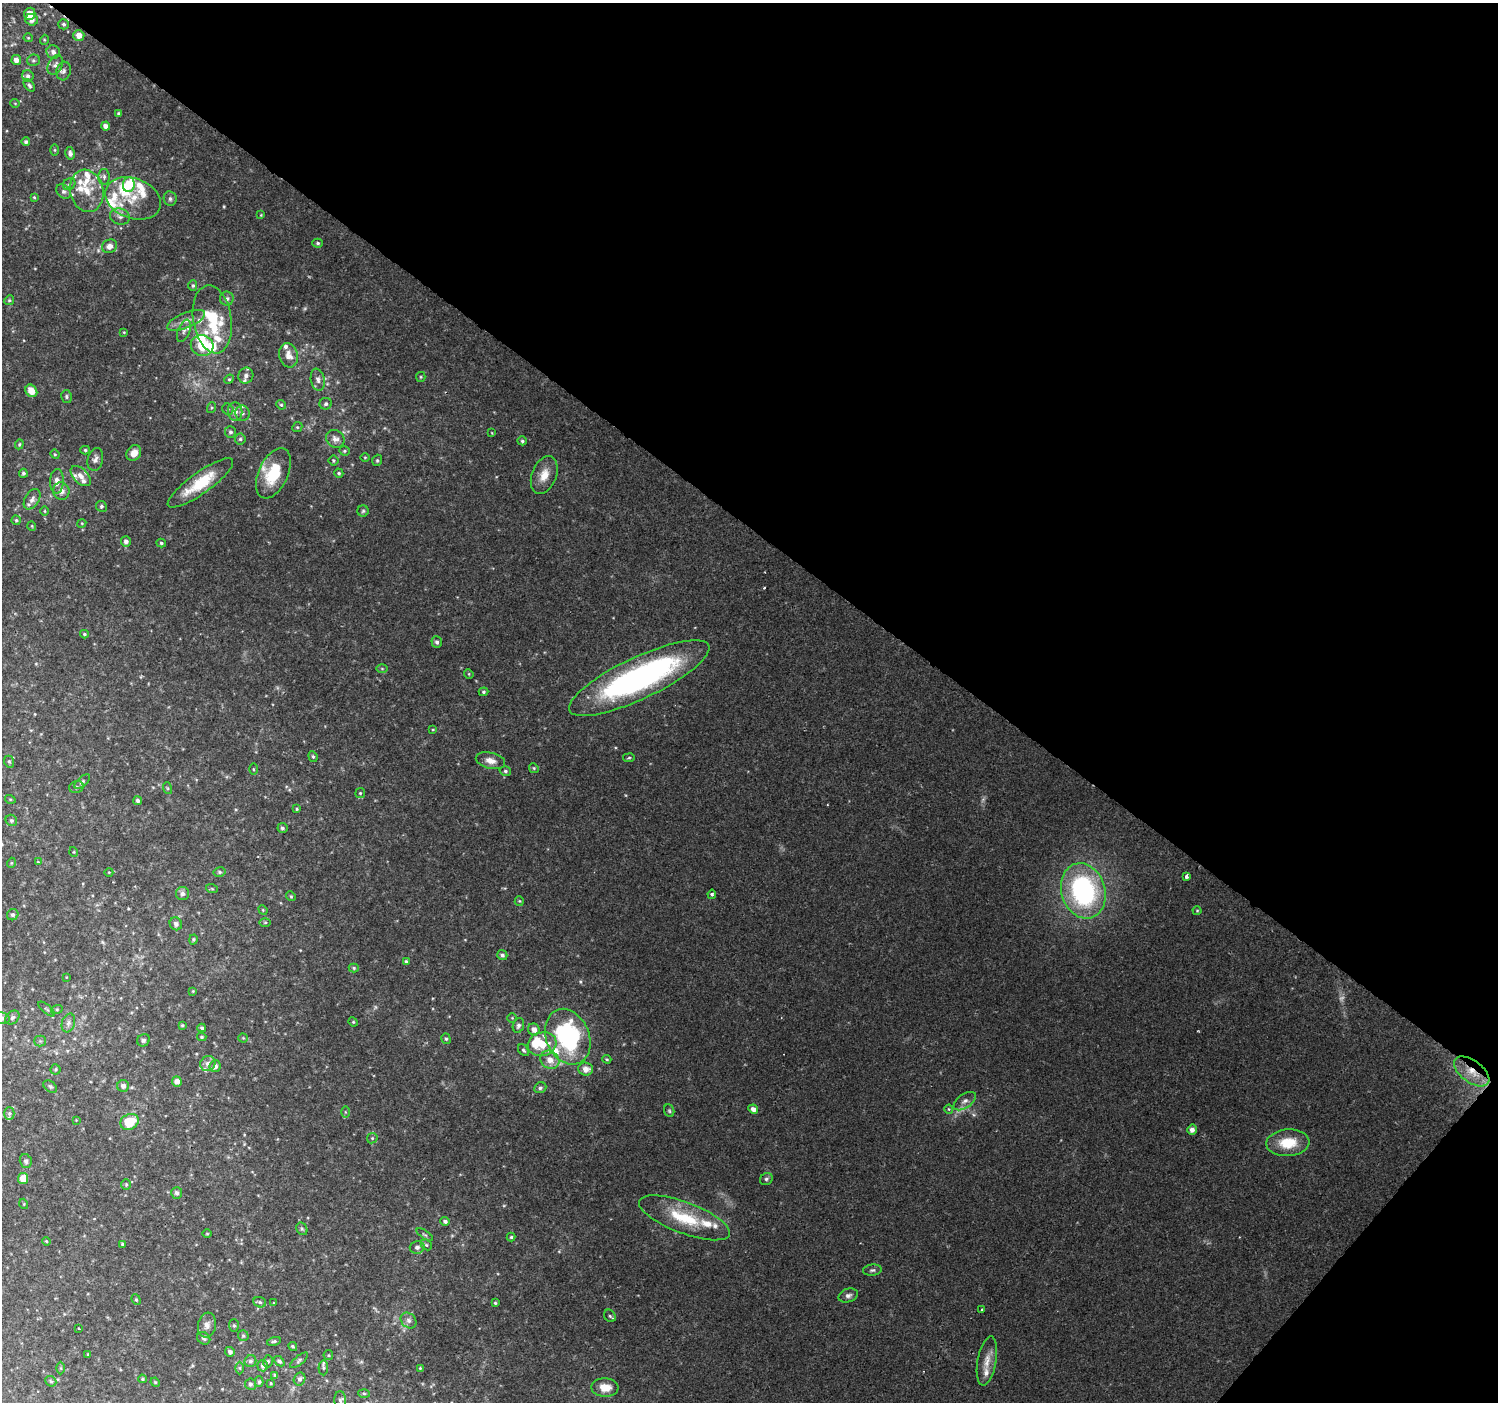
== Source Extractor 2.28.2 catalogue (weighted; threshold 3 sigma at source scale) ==
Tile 8 of 4 x 4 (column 4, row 2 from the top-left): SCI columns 4496-5991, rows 3046-4445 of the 5991 x 6023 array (HDU 1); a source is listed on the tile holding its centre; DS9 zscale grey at full resolution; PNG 1500 x 1404 px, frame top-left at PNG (2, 3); each listed source drawn as its Kron ellipse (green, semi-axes under 4 px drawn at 4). Shown black and unused: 40% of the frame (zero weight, under 2 of 3 exposures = <1% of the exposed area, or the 3 px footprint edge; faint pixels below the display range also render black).
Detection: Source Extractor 2.28.2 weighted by HDU 2 'WHT'; one run over the whole footprint, this tile lists its part. Background 0.127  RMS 0.0086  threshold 0.0387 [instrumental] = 3 sigma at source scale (4.5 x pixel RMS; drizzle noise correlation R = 1.50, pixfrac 1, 0.0396/0.0396 arcsec/px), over >= 5 px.
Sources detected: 265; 5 too faint to see at this stretch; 4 inside a brighter object's white glare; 1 cosmic-ray / hot-pixel residue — neither listed nor drawn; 28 inside a brighter listed object's ellipse — not listed separately; the other 227 listed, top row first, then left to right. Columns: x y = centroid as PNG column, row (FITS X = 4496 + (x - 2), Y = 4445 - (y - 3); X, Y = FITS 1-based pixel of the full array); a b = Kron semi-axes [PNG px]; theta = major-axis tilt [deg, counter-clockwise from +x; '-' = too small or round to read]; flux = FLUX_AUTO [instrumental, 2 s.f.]
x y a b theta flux
30 14 6 5 - 9.2
32 20 6 5 - 4.4
63 24 5 5 - 1.7
79 35 5 5 - 7.2
28 38 4 4 - 0.9
44 40 5 3 - 0.84
53 52 7 6 - 3.5
16 60 5 5 - 5
33 60 6 5 - 1.7
55 65 10 7 62 3.5
64 71 9 7 75 2.9
28 76 6 5 - 2.4
29 85 7 4 -52 1.9
15 103 4 3 - 0.62
119 113 4 4 - 1.4
106 126 4 4 - 4.1
26 142 4 4 - 1.9
55 150 5 3 - 0.93
70 153 6 4 -79 3.1
104 177 8 5 -90 2.3
69 184 7 5 40 1.9
129 184 7 6 - 25
63 191 8 6 -44 2.9
87 191 21 16 -77 19
34 197 4 3 - 0.82
133 198 29 20 -20 24
170 199 7 6 - 2.3
261 215 4 4 - 0.73
120 216 10 8 -17 4
318 243 5 4 - 1.5
110 246 8 6 26 5.3
193 285 5 4 - 1.4
227 299 7 7 - 2.6
9 300 5 4 - 1.2
212 319 34 19 -81 45
186 320 20 7 22 7.7
184 331 12 6 69 3
124 332 4 3 - 0.67
202 346 11 10 - 21
289 355 12 9 -76 7.6
246 375 8 7 - 4
421 377 5 4 - 1.1
229 379 5 4 - 1.2
318 380 11 7 -79 3.8
31 391 7 5 -50 9.4
66 397 6 5 - 1.6
326 404 6 6 - 1.7
281 405 5 4 - 1.1
211 408 5 3 - 1
228 409 6 5 - 1.5
235 412 9 7 -84 5.6
242 413 7 7 - 3
297 427 5 4 - 1.2
230 432 6 5 - 2.2
492 433 3 2 - 0.55
240 439 5 5 - 1.6
335 439 10 8 -37 4.9
522 441 4 4 - 1.5
19 444 5 4 - 1
85 450 4 4 - 1.3
344 451 5 4 - 1.2
134 453 8 7 - 6.6
55 454 5 4 - 0.98
365 457 5 3 - 0.79
95 459 11 7 75 4
333 460 5 5 - 1.2
377 460 6 4 70 1.3
23 473 4 4 - 2
273 473 27 14 65 30
339 473 4 4 - 1.4
544 475 20 12 68 12
81 476 12 7 -45 5.6
57 481 12 7 87 6.2
200 483 39 10 36 31
61 491 8 8 - 6.1
32 499 11 7 58 3.6
101 506 5 5 - 1.7
45 511 4 3 - 0.75
363 511 6 5 - 1.5
16 520 4 4 - 1.2
82 523 4 3 - 0.75
32 526 5 3 - 0.69
126 541 5 5 - 3.1
161 543 5 4 - 1.4
84 634 4 3 - 1.1
437 642 6 5 - 2.3
382 669 6 4 -1 1
469 674 5 4 - 0.9
639 678 77 21 25 240
483 692 5 4 - 1.3
433 730 4 3 - 0.68
313 756 5 4 - 1.2
629 758 6 3 9 1.1
490 761 15 8 -13 6.7
9 762 6 4 -67 1.4
534 768 5 4 - 1.1
253 769 6 4 -89 1.1
505 771 6 4 -15 1.4
82 781 9 4 42 1.7
76 787 7 5 16 2.2
167 788 6 4 -71 1.1
360 793 5 5 - 1.1
10 799 5 3 - 0.9
138 801 4 4 - 2.2
297 809 4 3 - 1
11 820 6 5 - 1.7
282 828 5 5 - 1.8
74 852 5 3 - 0.69
38 862 3 3 - 0.66
11 863 5 3 - 0.69
109 872 4 3 - 0.63
219 872 6 5 - 1.5
1187 876 4 3 - 4.2
212 889 6 3 -19 1.1
1083 891 28 22 -73 140
182 894 6 6 - 3.1
712 894 4 4 - 1.5
291 896 5 4 - 1.1
519 901 5 4 - 0.97
263 910 5 4 - 0.83
1197 911 4 4 - 0.88
13 915 6 5 - 2
265 922 6 4 0 1.1
176 924 6 6 - 3
193 939 5 4 - 1.2
502 955 5 5 - 1.9
406 961 4 3 - 1.3
354 968 5 4 - 1.3
66 977 4 2 - 0.55
193 991 4 4 - 0.74
47 1009 10 3 -40 1.3
57 1009 6 4 18 1.1
2 1018 8 5 -11 2.2
12 1018 8 6 45 2.4
512 1018 4 4 - 0.89
353 1022 5 4 - 1
68 1023 9 6 72 3.3
182 1025 3 3 - 1
518 1025 8 5 72 2.6
202 1028 4 3 - 1.5
534 1029 6 5 - 5.6
202 1037 5 3 - 1.3
568 1037 29 21 -67 130
243 1038 4 4 - 0.87
446 1039 5 4 - 1.2
143 1040 6 6 - 2.1
40 1041 5 5 - 1.4
542 1044 14 11 15 20
523 1050 6 4 -50 1.6
607 1059 4 3 - 0.99
550 1060 10 8 -38 9.1
208 1063 8 7 - 4.7
215 1066 6 5 - 4.2
56 1069 5 5 - 1.3
586 1069 7 6 - 6.2
1472 1071 20 11 -37 17
177 1081 5 5 - 5.2
123 1086 6 6 - 3.1
50 1087 8 5 -38 1.6
540 1088 6 5 - 2.1
965 1101 13 7 35 4.1
753 1109 5 4 - 4.4
949 1109 4 4 - 1
669 1111 6 5 - 1.4
345 1112 6 4 -89 1.1
9 1113 6 5 - 1.6
76 1120 3 3 - 0.52
129 1122 9 7 26 24
1192 1130 5 4 - 4.5
372 1138 5 5 - 1.2
1288 1143 21 13 4 24
26 1161 7 6 - 2.3
23 1179 5 5 - 10
766 1179 6 5 - 2
126 1184 5 4 - 1.1
177 1193 6 5 - 2.5
24 1204 5 3 - 0.81
684 1218 48 15 -21 41
445 1221 5 4 - 2.3
302 1229 6 5 - 1.5
207 1234 4 3 - 0.79
425 1235 9 3 -35 1.3
511 1237 4 4 - 1.2
46 1241 4 3 - 0.74
122 1244 4 4 - 1.1
426 1245 6 5 - 1.4
417 1247 7 6 - 2.6
872 1270 9 5 7 2
848 1295 10 6 16 3
136 1300 5 4 - 1.3
260 1302 6 5 - 1.7
274 1303 3 3 - 0.66
495 1303 4 4 - 1.2
982 1310 3 2 - 0.85
610 1316 7 5 -50 1.7
409 1320 9 7 -45 3.4
207 1325 12 9 82 5
234 1325 6 5 - 1.5
78 1328 3 2 - 0.89
243 1336 5 5 - 1.4
204 1338 7 5 -37 1.8
274 1341 7 3 14 1.5
293 1346 4 4 - 1.3
230 1352 5 5 - 2.9
88 1354 4 3 - 0.84
328 1355 5 4 - 1.1
299 1360 11 4 40 1.8
250 1361 6 5 - 2.1
268 1361 6 5 - 1.5
279 1361 6 4 -43 1.8
987 1361 25 9 80 10
263 1366 5 5 - 3.3
61 1368 6 4 -89 0.95
240 1368 6 4 -89 1.4
323 1368 7 5 87 1.6
420 1368 4 4 - 0.95
275 1375 4 3 - 1.3
142 1379 4 4 - 1.1
299 1379 6 5 - 2.5
51 1381 6 4 -42 1.3
155 1382 5 4 - 0.81
259 1382 5 4 - 1.4
271 1383 4 3 - 0.83
250 1384 5 5 - 2.2
605 1388 13 9 -3 12
364 1393 6 4 -2 1.2
340 1400 9 5 -90 2.1
Overlapping masked pixels (flux is a lower limit): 1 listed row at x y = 1472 1071
Isophote crosses this tile's border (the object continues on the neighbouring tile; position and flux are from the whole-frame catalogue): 1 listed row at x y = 2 1018